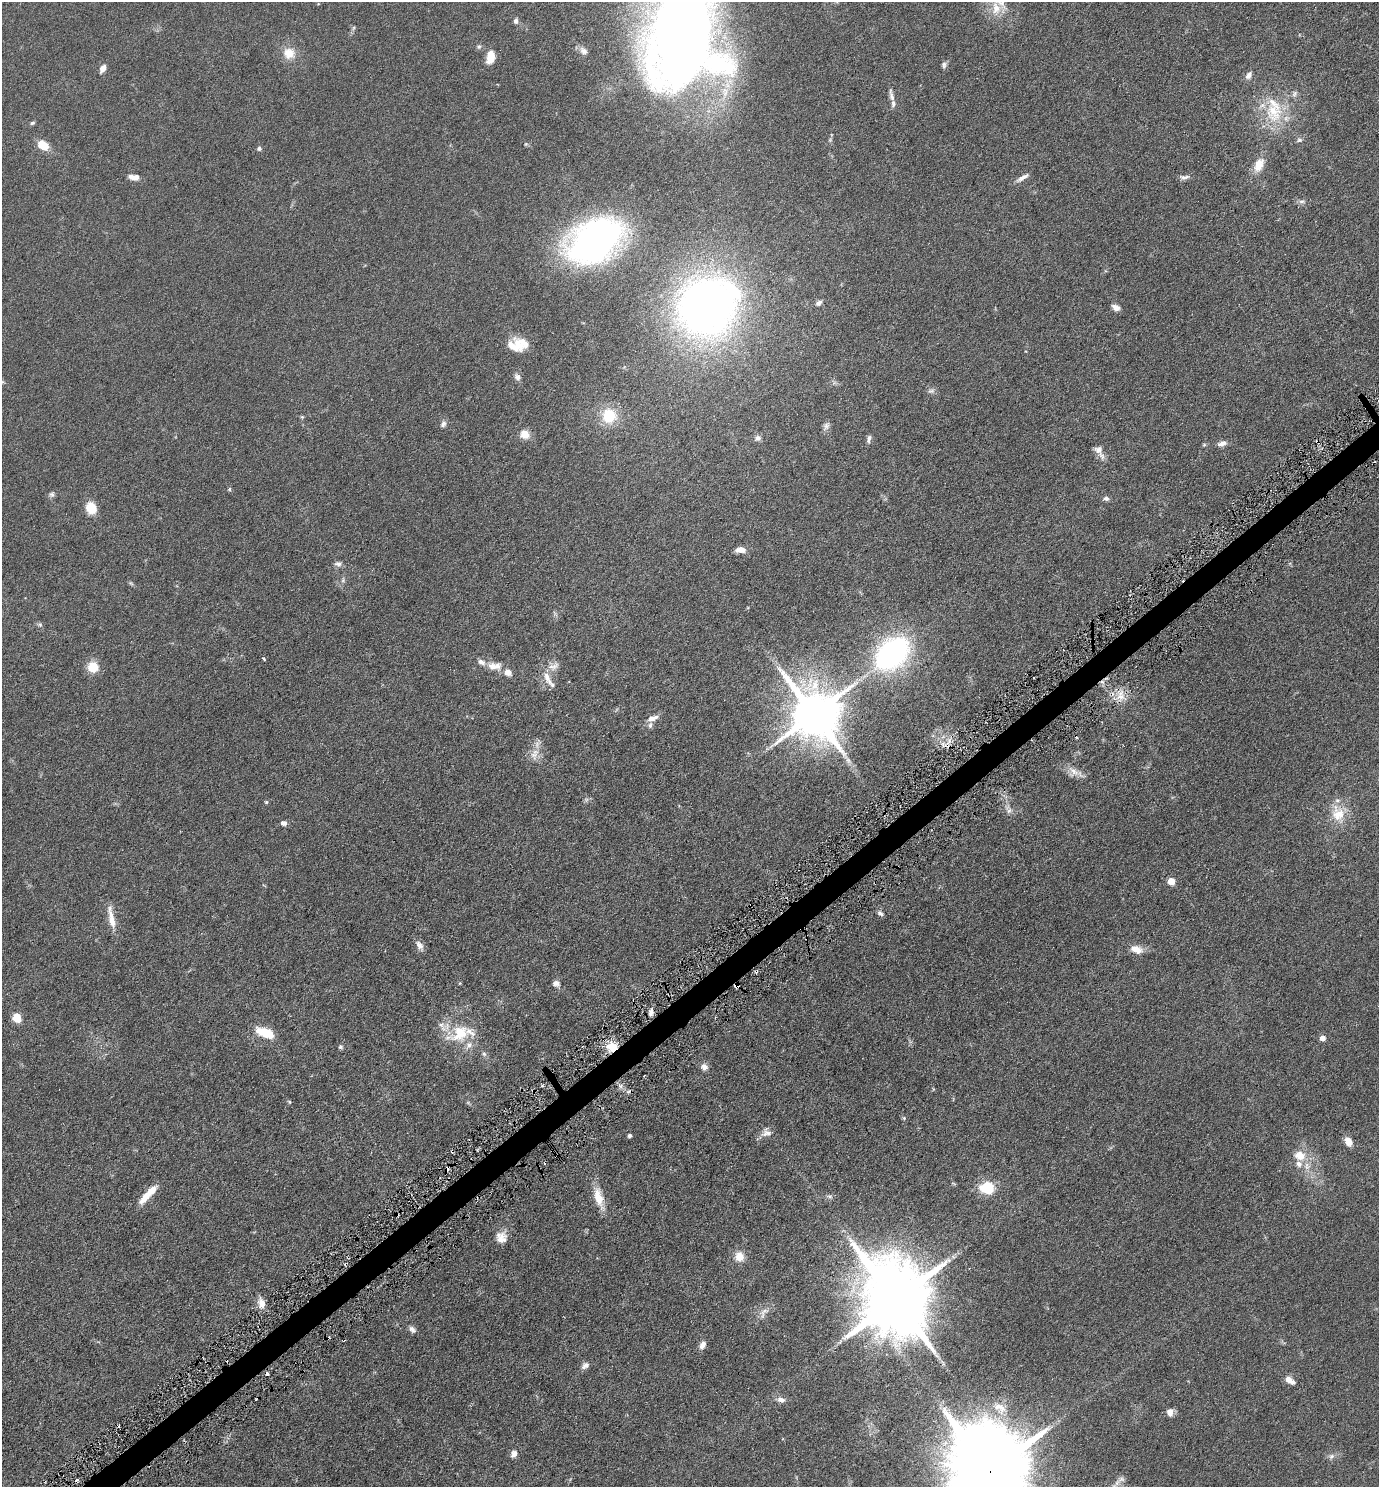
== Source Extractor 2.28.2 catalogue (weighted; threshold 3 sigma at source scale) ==
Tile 7 of 4 x 4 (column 3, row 2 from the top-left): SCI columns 2911-4287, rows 2986-4470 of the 5961 x 5968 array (HDU 1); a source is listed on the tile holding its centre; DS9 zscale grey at full resolution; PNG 1381 x 1489 px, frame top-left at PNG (2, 2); no overlay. Shown black and unused: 2% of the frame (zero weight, under 3 of 6 exposures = <1% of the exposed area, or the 3 px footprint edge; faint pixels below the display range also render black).
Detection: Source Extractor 2.28.2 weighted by HDU 2 'WHT'; one run over the whole footprint, this tile lists its part. Background 0.0673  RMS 0.006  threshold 0.0247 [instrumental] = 3 sigma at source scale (4.09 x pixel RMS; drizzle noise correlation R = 1.36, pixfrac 0.8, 0.05/0.05 arcsec/px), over >= 5 px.
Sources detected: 143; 1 too faint to see at this stretch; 1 inside a brighter object's white glare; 12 cosmic-ray / hot-pixel residue — not listed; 13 inside a brighter listed object's ellipse — not listed separately; the other 116 listed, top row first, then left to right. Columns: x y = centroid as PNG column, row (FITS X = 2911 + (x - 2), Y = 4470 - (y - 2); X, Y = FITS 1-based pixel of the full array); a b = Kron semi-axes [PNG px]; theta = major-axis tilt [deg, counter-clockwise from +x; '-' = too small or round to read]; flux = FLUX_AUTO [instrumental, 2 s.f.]
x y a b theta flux
996 9 20 13 -85 9.4
516 21 9 6 76 1.5
682 34 80 54 80 850
479 47 6 6 - 1.1
583 51 11 8 -40 2.3
289 53 14 12 -34 8.1
490 56 14 8 80 8.4
944 65 8 6 77 1.4
103 68 10 6 66 3.1
1249 75 10 7 59 2.5
1294 94 9 7 65 1.8
891 95 20 6 -79 2.6
1274 112 35 24 -71 25
32 123 6 4 17 0.95
1299 140 8 6 24 1.3
526 144 5 5 - 0.69
43 145 11 8 -33 8.8
259 148 6 6 - 1.2
1259 165 21 12 64 7.2
133 177 12 6 -7 3.9
1184 177 15 6 0 2
1022 178 18 5 31 2.8
1302 201 10 6 1 1.6
595 241 44 28 31 260
819 303 9 6 35 1.8
706 307 48 45 -86 390
1116 307 10 7 -29 2.8
521 343 21 15 -28 9.8
517 377 9 7 -49 2.1
931 391 10 7 8 1.6
609 416 17 16 - 18
302 417 5 5 - 0.64
443 424 9 7 60 1.8
826 426 9 9 - 2
525 434 11 10 - 5.6
757 438 10 8 39 1.8
869 439 9 6 76 1.8
1222 443 12 6 20 2.7
1204 445 6 4 1 0.66
1102 456 13 7 -55 2.9
229 489 5 4 - 0.69
52 494 8 7 - 1.4
1106 498 8 5 -9 1.6
91 508 13 10 -68 9.5
741 550 10 6 2 4.4
338 564 9 7 -8 1.9
343 580 7 5 88 1.2
131 583 7 4 -44 0.81
40 625 6 5 - 0.93
892 653 29 19 44 130
264 659 4 3 - 1.3
481 662 11 8 -30 2.6
497 666 13 12 - 4.5
553 666 17 9 26 4.1
93 667 9 9 - 13
547 678 22 8 -67 5.2
1120 696 16 12 61 6.8
814 713 16 14 -56 2700
653 718 16 6 20 3.5
943 737 7 4 19 1.4
534 755 18 11 -87 5.7
1074 771 21 8 -34 5.2
266 802 5 5 - 0.66
1009 811 10 8 50 2.3
1338 814 26 19 -71 13
283 823 7 6 - 1.9
1171 881 5 5 - 11
880 913 8 5 -34 1.5
112 919 28 8 -78 7.1
419 945 14 7 -56 3
1136 949 16 9 -18 5.6
460 983 5 3 - 0.48
556 983 10 9 - 2.3
736 986 5 4 - 3.2
651 1012 9 5 79 2.2
17 1018 5 5 - 26
265 1032 17 8 -21 16
460 1033 36 21 26 20
1323 1038 5 4 - 4.6
340 1047 6 6 - 1
612 1047 11 9 -5 11
484 1054 6 6 - 1.3
704 1067 9 8 - 2.6
644 1076 2 2 - 0.47
620 1086 7 6 - 1.8
533 1091 5 4 - 0.83
289 1102 5 4 - 0.66
468 1102 6 4 -1 0.73
904 1118 5 5 - 0.65
766 1133 14 12 6 3.8
630 1135 5 4 - 1.2
1348 1141 11 8 -60 4.5
1300 1156 18 15 -17 9
953 1183 7 3 -19 0.53
988 1188 6 6 - 66
829 1196 9 6 -11 1.4
145 1198 20 9 49 7
599 1198 30 10 -73 10
397 1214 2 2 - 0.61
501 1239 17 12 61 5.4
739 1257 12 11 - 6.3
953 1257 7 4 -19 0.92
895 1299 22 18 -64 6200
262 1303 15 7 -70 5
763 1313 21 10 55 4.7
412 1329 10 7 -45 2
702 1345 9 6 63 3.1
585 1365 11 7 35 2.2
1290 1380 13 6 -36 4.3
781 1400 12 7 -14 2.9
1000 1408 23 13 -39 9.4
1170 1412 9 7 82 3.2
514 1454 9 8 - 2.5
1331 1456 9 8 - 2
990 1472 27 21 -61 9300
1117 1483 13 8 52 3.2
Overlapping masked pixels (flux is a lower limit): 5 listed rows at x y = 736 986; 612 1047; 533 1091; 397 1214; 990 1472
Isophote crosses this tile's border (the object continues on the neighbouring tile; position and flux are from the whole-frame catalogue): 3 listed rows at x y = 682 34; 990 1472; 1117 1483